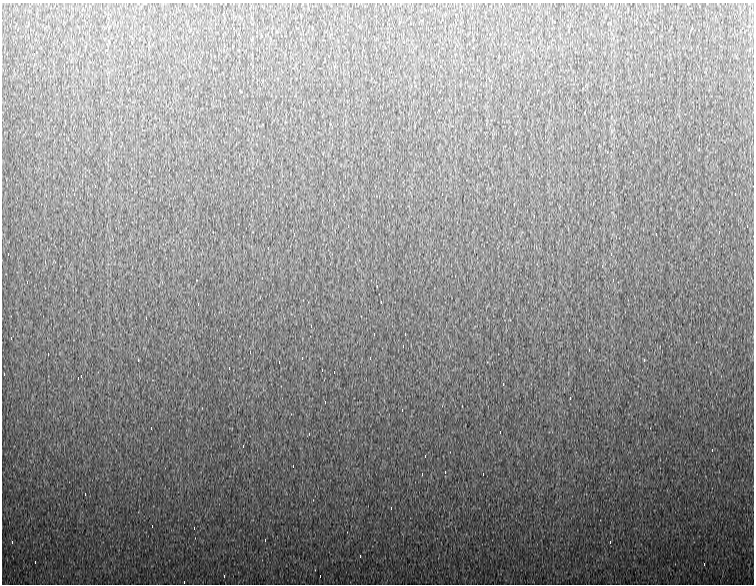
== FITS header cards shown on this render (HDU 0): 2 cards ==
NAXIS1  =                  752
NAXIS2  =                  582

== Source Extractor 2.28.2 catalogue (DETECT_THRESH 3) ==
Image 752 x 582 px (HDU 0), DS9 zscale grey, 1 PNG px = 1 image px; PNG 756 x 586 px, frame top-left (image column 1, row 582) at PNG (2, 3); no overlay
Background 954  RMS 19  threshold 55.5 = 3 sigma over >= 5 px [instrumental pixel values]
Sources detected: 84; all 84 listed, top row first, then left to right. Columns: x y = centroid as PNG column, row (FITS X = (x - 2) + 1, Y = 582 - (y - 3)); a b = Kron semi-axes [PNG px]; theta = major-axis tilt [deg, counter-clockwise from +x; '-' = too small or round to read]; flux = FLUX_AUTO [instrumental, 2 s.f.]
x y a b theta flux
226 12 4 2 - 4500
536 12 3 2 - 4300
497 24 3 2 - 1600
564 24 4 2 - 4300
692 26 3 2 - 990
658 28 2 2 - 930
742 28 3 2 - 5100
404 42 3 2 - 5300
34 54 3 2 - 2500
514 60 4 2 - 13000
679 68 3 2 - 3100
674 72 3 2 - 110000
396 80 3 2 - 5400
491 86 4 2 - 5300
633 86 3 2 - 4400
664 100 3 2 - 11000
303 102 3 2 - 3100
635 122 3 2 - 3500
723 122 3 2 - 4700
593 124 4 2 - 12000
415 126 3 2 - 2000
522 146 3 2 - 5900
529 158 3 2 - 4600
257 160 4 2 - 3800
397 170 3 2 - 2400
95 186 3 2 - 980
272 186 4 2 - 4300
442 194 2 2 - 840
735 194 3 2 - 23000
514 204 3 2 - 880
534 216 4 2 - 8200
348 226 4 2 - 4200
747 226 3 2 - 2200
719 232 4 2 - 7100
294 234 3 3 - 1000
656 234 3 2 - 2300
268 248 4 2 - 4800
8 254 3 2 - 3300
611 254 4 2 - 5300
27 282 4 2 - 3900
381 302 4 2 - 4800
198 304 4 2 - 5700
311 326 4 2 - 4300
405 334 3 2 - 4400
11 338 4 2 - 17000
403 346 4 2 - 4300
250 352 4 2 - 4800
48 354 3 2 - 3500
302 358 2 2 - 660
370 358 4 2 - 7300
138 360 3 2 - 4600
644 360 4 2 - 5700
279 362 3 2 - 2100
229 368 3 2 - 5100
322 370 3 2 - 5000
334 372 2 2 - 620
4 374 4 2 - 5100
81 376 3 2 - 4300
503 384 4 2 - 5300
570 398 4 2 - 5600
325 402 4 2 - 5100
402 410 4 2 - 5100
151 428 3 2 - 5700
500 432 3 2 - 2400
243 446 4 2 - 4500
712 450 3 2 - 5600
425 456 3 2 - 5300
293 466 3 2 - 4300
445 472 3 2 - 5200
422 474 3 2 - 3400
483 474 3 2 - 39000
85 494 3 2 - 2500
391 508 4 2 - 4800
152 526 3 2 - 4400
194 528 3 2 - 1800
265 540 3 2 - 1100
12 542 4 2 - 10000
610 542 4 2 - 5200
360 556 4 2 - 4500
35 562 3 2 - 4500
704 564 2 2 - 690
224 576 4 2 - 5400
320 576 3 2 - 2100
184 582 3 2 - 1600